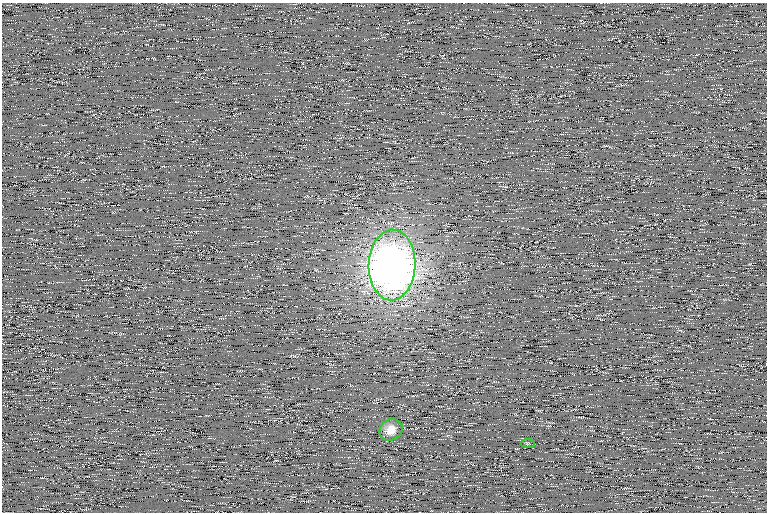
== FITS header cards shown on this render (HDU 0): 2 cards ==
NAXIS1  =                  765 /
NAXIS2  =                  510 /

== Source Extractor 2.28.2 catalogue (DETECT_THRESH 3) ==
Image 765 x 510 px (HDU 0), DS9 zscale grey, 1 PNG px = 1 image px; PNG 769 x 514 px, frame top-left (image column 1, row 510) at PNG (2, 3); each listed source drawn as its Kron ellipse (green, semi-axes under 4 px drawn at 4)
Background 103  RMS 8.3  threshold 25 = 3 sigma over >= 5 px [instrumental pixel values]
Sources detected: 3; all 3 listed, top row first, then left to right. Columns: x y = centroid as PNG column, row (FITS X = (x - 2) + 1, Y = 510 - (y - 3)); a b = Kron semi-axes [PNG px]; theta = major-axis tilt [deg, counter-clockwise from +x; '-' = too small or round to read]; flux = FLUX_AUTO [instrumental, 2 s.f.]
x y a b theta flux
392 265 35 23 88 680000
391 430 12 10 33 6500
528 443 7 3 -7 590